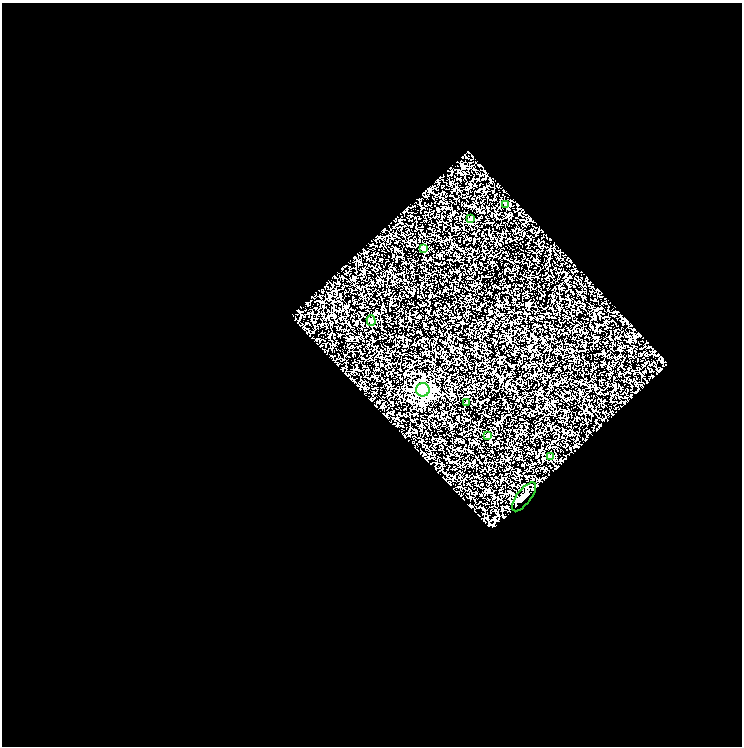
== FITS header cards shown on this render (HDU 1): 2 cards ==
NAXIS1  =                  740
NAXIS2  =                  744

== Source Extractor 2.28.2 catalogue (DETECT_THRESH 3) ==
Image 740 x 744 px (HDU 1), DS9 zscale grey, 1 PNG px = 1 image px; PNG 744 x 748 px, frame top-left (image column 1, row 744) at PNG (2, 3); each listed source drawn as its Kron ellipse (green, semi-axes under 4 px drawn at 4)
Background 0.27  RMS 0.37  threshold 1.12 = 3 sigma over >= 5 px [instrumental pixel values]
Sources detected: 9; all 9 listed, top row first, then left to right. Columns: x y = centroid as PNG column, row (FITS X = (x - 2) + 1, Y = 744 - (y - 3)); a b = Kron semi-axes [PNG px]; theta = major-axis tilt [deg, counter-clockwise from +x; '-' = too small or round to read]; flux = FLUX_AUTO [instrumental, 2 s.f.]
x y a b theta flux
506 205 4 3 - 64
471 218 3 3 - 29
423 249 3 3 - 65
371 320 5 4 - 40
423 390 7 6 - 6400
467 403 3 3 - 41
488 435 3 3 - 81
551 456 4 3 - 35
524 497 17 7 53 160